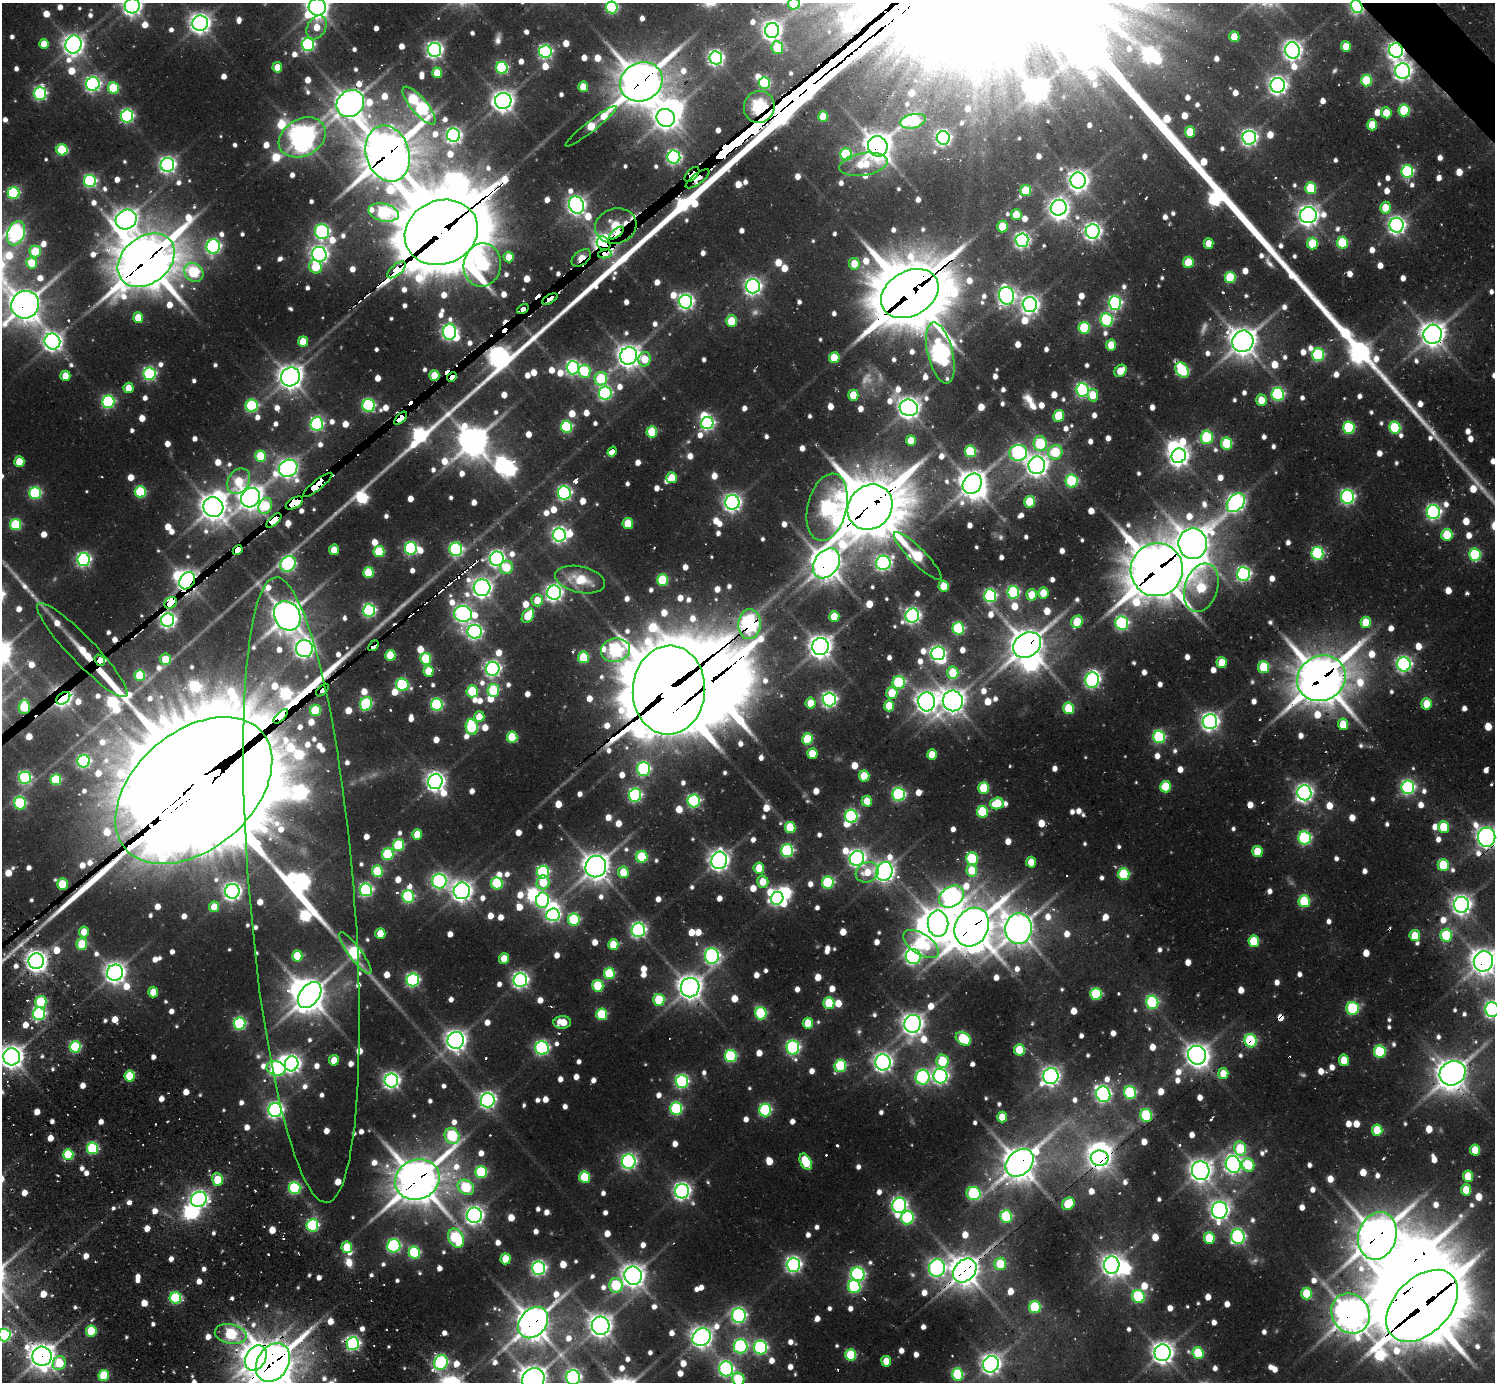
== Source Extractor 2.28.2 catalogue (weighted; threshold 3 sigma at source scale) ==
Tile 10 of 4 x 4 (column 2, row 3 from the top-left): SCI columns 1494-2986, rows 1747-3126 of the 6327 x 6301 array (HDU 1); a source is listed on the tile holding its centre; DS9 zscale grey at full resolution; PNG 1497 x 1384 px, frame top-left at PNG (2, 3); each listed source drawn as its Kron ellipse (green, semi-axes under 4 px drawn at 4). Shown black and unused: <1% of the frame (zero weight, under 2 of 3 exposures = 12% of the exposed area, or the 3 px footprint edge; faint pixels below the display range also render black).
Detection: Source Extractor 2.28.2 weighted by HDU 2 'WHT'; one run over the whole footprint, this tile lists its part. Background 0.131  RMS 0.011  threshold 0.0499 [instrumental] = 3 sigma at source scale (4.5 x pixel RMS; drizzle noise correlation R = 1.50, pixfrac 1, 0.05/0.05 arcsec/px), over >= 5 px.
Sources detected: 1427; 23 too faint to see at this stretch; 46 inside a brighter object's white glare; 25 cosmic-ray / hot-pixel residue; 2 long thin detections or spike segments (spike, bleed or trail) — neither listed nor drawn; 18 inside a brighter listed object's ellipse — not listed separately; of the other 1313, all 500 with FLUX_AUTO >= 27.1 (the completeness limit of this list) listed and drawn (813 fainter detections not listed), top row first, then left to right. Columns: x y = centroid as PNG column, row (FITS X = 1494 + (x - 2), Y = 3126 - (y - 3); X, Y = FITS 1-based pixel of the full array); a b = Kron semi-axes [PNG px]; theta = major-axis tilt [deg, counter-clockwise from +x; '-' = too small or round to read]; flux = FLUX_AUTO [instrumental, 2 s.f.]
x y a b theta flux
794 4 6 5 - 58
132 6 7 7 - 860
317 7 8 8 - 1300
612 7 6 5 - 200
1357 7 7 5 -62 370
200 23 8 7 - 980
317 27 13 9 60 30
772 30 7 7 - 800
1234 37 5 5 - 35
44 44 5 5 - 28
74 45 9 8 - 1100
308 45 6 6 - 300
1346 47 5 5 - 43
777 48 6 5 - 58
435 50 7 6 - 590
1292 50 8 7 - 840
1396 50 7 7 - 650
545 52 6 6 - 340
716 58 6 6 - 470
277 67 5 5 - 27
502 68 6 5 - 190
1403 71 8 7 - 750
437 73 5 5 - 38
1366 80 6 5 - 89
641 82 22 19 27 3700
764 83 6 5 - 160
93 84 7 6 - 460
1278 85 7 7 - 750
583 87 5 5 - 33
113 88 5 5 - 97
40 93 6 6 - 270
503 101 8 8 - 1100
350 104 14 12 41 1900
419 106 24 8 -50 370
759 107 16 15 - 2600
1404 110 6 5 - 110
1386 113 5 5 - 35
127 116 6 6 - 290
823 117 5 5 - 42
666 118 9 9 - 1200
913 121 13 7 12 160
1372 125 5 5 - 47
591 126 32 5 38 80
1190 132 5 5 - 59
454 135 7 6 - 470
302 137 25 18 29 1700
943 138 7 6 - 430
1249 138 7 6 - 550
878 146 10 9 - 1800
62 150 5 5 - 110
388 153 28 21 -73 4300
846 154 6 6 - 120
674 157 7 6 - 390
863 164 24 11 9 41
167 165 7 7 - 580
1407 171 6 6 - 220
692 174 9 5 46 3000
697 179 14 5 36 870
1078 180 8 7 - 1000
90 181 6 6 - 260
1311 188 6 5 - 82
1026 191 5 5 - 72
14 193 6 6 - 170
576 205 9 7 -71 750
1059 208 8 7 - 680
1385 208 6 5 - 33
384 212 15 8 -13 240
1016 215 5 5 - 37
1308 215 8 8 - 1000
126 219 11 9 27 1100
1397 225 7 7 - 680
616 226 21 17 15 450
1002 226 6 5 - 51
1093 231 7 7 - 670
322 232 7 7 - 380
441 232 37 32 23 12000
16 233 12 8 67 510
617 233 8 4 38 470
1022 240 7 6 - 440
603 243 7 6 - 1500
1209 243 5 5 - 28
1312 243 6 5 - 69
1342 243 6 5 - 93
213 246 7 7 - 380
35 251 6 5 - 59
319 254 7 7 - 690
605 254 7 4 10 160
509 257 5 5 - 29
581 258 11 7 38 180
146 260 31 23 39 5700
1188 262 5 5 - 54
32 263 5 5 - 53
854 264 6 5 - 33
482 265 22 18 81 270
315 267 7 6 - 62
396 270 11 5 41 800
194 272 10 8 -45 150
1230 277 6 5 - 92
753 286 7 7 - 600
910 294 31 22 30 7600
1007 296 9 7 -78 580
550 299 8 3 31 240
686 302 7 6 - 510
1115 303 7 6 - 320
25 305 14 13 - 2300
1030 305 7 7 - 760
523 309 6 4 31 250
138 318 5 5 - 42
1106 320 6 6 - 190
732 321 5 5 - 63
1084 328 6 5 - 110
449 332 8 6 87 380
1433 334 9 9 - 1600
52 341 8 8 - 830
303 341 5 5 - 35
1243 341 11 10 - 2000
1111 345 5 5 - 38
940 353 31 12 -76 910
1318 355 6 6 - 180
629 356 9 8 - 1300
834 358 5 5 - 51
645 359 7 6 - 35
573 368 7 6 - 370
1182 370 8 6 -56 160
584 371 6 6 - 100
1120 371 7 5 44 34
149 374 6 6 - 270
434 375 5 5 - 33
65 376 5 5 - 30
290 377 10 9 - 1400
452 377 5 4 - 560
601 379 7 6 - 100
129 388 5 5 - 27
1082 390 6 6 - 320
605 393 6 6 - 280
1278 394 6 6 - 230
853 395 5 5 - 43
1093 395 6 5 - 34
1261 400 5 5 - 33
108 402 6 6 - 240
369 405 6 6 - 220
252 406 6 6 - 160
909 408 9 8 - 1200
1059 416 6 5 - 55
401 418 8 4 48 1500
707 423 6 6 - 350
317 424 7 6 - 300
566 427 6 5 - 150
1349 428 6 5 - 150
1395 428 6 5 - 130
652 432 5 5 - 69
1207 437 7 6 - 110
911 441 5 5 - 35
1227 443 6 5 - 100
1040 444 7 6 - 130
612 451 5 4 - 99
970 451 6 5 - 110
1055 452 7 7 - 88
1018 453 9 8 - 320
260 456 5 5 - 71
1179 456 7 7 - 930
19 462 5 5 - 35
1037 465 9 8 - 1200
288 468 9 8 - 880
672 478 5 5 - 40
239 481 14 10 57 53
1072 481 6 6 - 160
972 484 11 9 55 1700
318 485 18 5 39 4300
140 492 5 5 - 120
35 493 6 6 - 190
564 493 7 6 - 350
1348 497 7 6 - 350
251 498 10 9 - 1400
732 502 7 7 - 700
1030 502 6 5 - 71
294 503 9 5 31 3300
1236 503 10 7 48 670
265 506 8 6 66 78
213 507 10 9 - 1600
827 507 34 19 76 450
870 507 24 21 47 8000
1433 512 7 6 - 380
274 520 9 4 43 2400
628 523 5 5 - 50
16 525 5 5 - 120
559 535 7 6 - 530
1447 535 6 5 - 63
1193 544 15 14 - 2500
411 548 6 6 - 250
456 549 6 6 - 260
238 550 5 4 - 1400
334 550 5 5 - 33
379 552 5 5 - 86
1317 553 6 6 - 210
1475 555 6 5 - 140
918 556 33 8 -45 140
497 559 7 7 - 560
84 560 6 6 - 380
826 563 16 12 56 2300
883 563 7 7 - 460
288 564 8 7 - 380
507 567 7 6 - 49
1157 570 27 26 - 5700
368 572 5 5 - 79
1244 574 7 6 - 370
580 580 25 13 -12 48
662 580 5 5 - 97
187 581 9 7 56 1200
944 586 5 5 - 43
482 588 8 8 - 890
1201 588 25 16 73 130
1013 592 6 6 - 190
554 593 7 7 - 640
1043 593 5 5 - 31
1032 595 5 5 - 38
990 596 6 6 - 250
537 600 6 5 - 27
171 603 7 5 37 2400
369 610 6 6 - 290
463 614 9 8 - 580
287 616 15 12 -62 2200
528 616 8 5 55 56
834 616 5 5 - 49
912 616 7 7 - 490
168 620 7 6 - 510
1077 622 6 5 - 60
1366 622 5 5 - 46
1122 623 7 6 - 280
750 624 15 11 87 720
958 628 6 5 - 170
475 632 7 7 - 470
1027 645 15 11 36 2700
373 646 6 4 50 1000
820 647 8 8 - 1300
304 649 8 8 - 800
82 650 64 13 -46 790
615 650 15 11 11 370
938 653 7 7 - 360
390 655 5 5 - 70
583 657 6 5 - 82
165 659 6 5 - 37
426 659 6 5 - 93
100 660 6 4 -53 1800
1222 663 5 5 - 41
1404 664 7 7 - 440
1264 667 6 5 - 91
493 669 7 6 - 500
428 671 5 5 - 49
953 673 6 5 - 61
140 675 5 5 - 79
1321 678 25 22 29 4900
1092 680 8 7 - 430
899 682 6 6 - 140
402 685 6 6 - 160
322 690 8 3 45 110
493 690 6 6 - 100
669 690 44 36 86 16000
472 691 6 5 - 91
892 693 6 5 - 53
63 698 8 5 37 640
829 700 7 6 - 460
953 701 10 10 - 1500
927 702 9 8 - 1200
811 703 5 5 - 35
366 704 7 5 68 180
1427 704 5 5 - 38
437 705 6 6 - 210
889 706 5 5 - 44
24 707 7 5 87 89
1069 708 6 5 - 78
315 710 5 5 - 80
281 716 9 4 45 1200
479 717 5 5 - 31
1210 721 7 7 - 720
1343 724 5 5 - 40
472 727 8 6 -83 150
512 737 5 5 - 82
1159 737 6 6 - 190
807 739 5 5 - 84
812 754 5 5 - 39
932 755 5 5 - 39
84 761 6 6 - 270
643 769 7 6 - 270
864 776 5 5 - 56
25 778 6 6 - 250
56 780 5 5 - 120
435 782 7 7 - 860
1165 787 6 5 - 71
1408 787 7 6 - 330
984 788 6 5 - 75
194 790 90 59 40 82000
1304 793 7 7 - 610
899 794 6 6 - 240
635 795 6 6 - 280
694 801 6 6 - 250
867 801 5 5 - 30
20 803 6 6 - 150
997 803 7 5 17 62
982 812 6 5 - 99
851 816 6 6 - 240
790 827 5 5 - 71
1444 827 6 5 - 61
417 834 5 5 - 37
1487 837 9 8 - 1100
1305 838 6 6 - 240
398 845 6 5 - 120
787 851 6 6 - 210
1257 851 5 5 - 45
388 854 6 5 - 130
642 857 6 5 - 110
857 858 7 7 - 580
972 858 6 5 - 120
719 860 9 7 72 970
1031 862 5 5 - 28
1443 865 6 5 - 68
596 866 11 10 - 1700
759 868 5 5 - 36
972 870 6 5 - 44
377 871 5 5 - 85
884 871 9 8 - 920
543 872 6 6 - 240
623 872 5 5 - 43
867 872 12 9 28 27
1124 874 6 5 - 120
439 881 7 7 - 400
543 882 7 6 - 53
763 882 6 5 - 33
828 882 6 6 - 130
497 883 6 5 - 130
62 884 5 5 - 54
301 890 314 52 -85 3500
366 890 6 6 - 280
232 891 7 7 - 680
462 891 8 8 - 1000
408 896 6 6 - 200
952 897 13 10 33 560
777 898 6 6 - 320
542 900 7 6 - 250
1304 901 6 5 - 100
1461 905 8 7 - 890
214 907 5 5 - 27
553 915 7 6 - 390
574 919 6 6 - 130
938 924 13 10 -89 2300
972 927 20 16 61 4000
1018 929 15 13 88 2100
638 930 7 7 - 390
84 932 5 5 - 27
380 934 5 5 - 39
1446 935 6 6 - 100
1415 936 5 5 - 40
1254 941 6 5 - 78
82 944 6 5 - 65
613 944 5 5 - 43
921 944 20 10 -33 120
355 953 25 6 -53 180
297 956 5 5 - 56
712 956 8 7 - 420
913 956 8 7 - 490
504 958 5 5 - 31
36 961 8 7 - 990
1483 961 10 9 - 1700
115 973 8 8 - 1000
609 973 5 5 - 110
413 980 6 6 - 290
520 980 7 6 - 540
598 986 6 5 - 87
690 988 10 9 - 1500
153 992 5 5 - 28
1096 994 6 5 - 130
310 995 15 9 52 2000
659 1000 6 5 - 85
41 1002 6 5 - 120
1152 1002 6 6 - 200
829 1003 6 5 - 79
1352 1008 6 6 - 170
1492 1010 7 7 - 510
761 1013 6 6 - 150
39 1014 6 6 - 280
602 1014 6 5 - 97
562 1022 9 6 4 36
239 1023 6 6 - 210
808 1023 5 5 - 43
913 1024 9 8 - 1100
963 1039 8 6 -32 110
456 1040 8 8 - 1000
1251 1041 6 6 - 140
75 1047 5 5 - 140
542 1048 7 6 - 330
793 1048 7 6 - 330
1019 1050 6 5 - 52
1380 1051 6 5 - 130
1197 1055 9 9 - 1300
731 1056 6 6 - 170
12 1057 8 8 - 1200
334 1060 5 5 - 31
1344 1060 5 5 - 37
943 1061 7 6 - 80
883 1062 8 7 - 770
292 1064 7 7 - 680
840 1066 6 5 - 130
276 1068 10 7 -14 310
1452 1073 13 12 - 2000
1223 1074 5 5 - 28
130 1076 5 5 - 61
940 1076 7 7 - 450
1051 1076 8 7 - 740
922 1077 7 7 - 300
391 1080 7 7 - 590
682 1082 6 6 - 290
1130 1093 6 6 - 170
1103 1094 8 7 - 480
487 1100 7 7 - 550
676 1109 6 6 - 180
275 1110 7 7 - 550
765 1110 6 6 - 190
1146 1115 6 6 - 140
1002 1117 5 5 - 29
1377 1130 5 5 - 59
452 1136 8 7 - 160
92 1148 6 5 - 150
1240 1149 7 6 - 90
1475 1150 5 5 - 42
68 1155 5 5 - 93
1100 1158 9 7 -7 1000
629 1162 7 7 - 470
806 1162 9 5 -62 75
1019 1163 16 12 44 2500
1233 1164 8 7 - 610
1248 1165 7 6 - 85
1201 1171 9 9 - 1200
481 1172 6 6 - 130
1468 1176 5 5 - 46
585 1177 6 5 - 88
217 1179 7 5 -73 53
417 1179 23 19 23 3600
466 1187 9 7 -35 120
295 1188 6 6 - 190
1466 1190 5 5 - 38
682 1191 7 7 - 610
974 1193 7 6 - 200
199 1199 8 7 - 680
1068 1204 7 5 44 74
899 1205 8 7 - 440
1220 1210 8 8 - 840
474 1215 7 7 - 740
1006 1216 6 6 - 140
907 1218 6 6 - 200
312 1225 6 6 - 210
1377 1236 24 19 73 3500
1238 1237 7 6 - 330
456 1238 10 7 -63 180
1209 1238 6 5 - 69
394 1246 6 6 - 250
347 1247 6 5 - 50
414 1253 6 6 - 160
505 1259 5 5 - 43
1000 1264 6 6 - 57
793 1265 7 6 - 500
1112 1265 8 7 - 950
539 1268 7 6 - 410
937 1268 9 8 - 600
965 1270 13 10 46 2500
858 1274 7 6 - 330
633 1276 9 8 - 1300
616 1285 7 7 - 110
854 1287 6 6 - 200
1306 1293 6 5 - 61
1138 1296 7 6 - 150
175 1298 6 5 - 150
1422 1306 42 27 45 9200
1035 1307 6 5 - 110
1350 1314 21 18 -53 2600
739 1315 7 7 - 400
533 1323 17 13 50 2500
601 1326 9 9 - 1300
91 1331 5 5 - 71
231 1334 16 10 -12 150
4 1335 6 6 - 270
702 1337 10 8 40 1100
353 1343 6 6 - 370
740 1346 7 7 - 260
760 1348 7 6 - 290
1163 1353 8 8 - 1200
1198 1353 6 5 - 81
851 1355 5 5 - 98
42 1356 10 9 - 1600
256 1358 13 10 60 1600
886 1361 5 5 - 30
441 1362 7 6 - 290
59 1363 7 6 - 66
273 1363 21 15 58 3500
991 1364 8 7 - 940
726 1369 7 7 - 380
958 1374 6 5 - 130
104 1376 5 5 - 82
573 1377 7 7 - 400
533 1379 12 10 41 1800
738 1379 6 6 - 100
Overlapping masked pixels (flux is a lower limit): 81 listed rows (the first 20) at x y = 1357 7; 1396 50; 1403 71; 641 82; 350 104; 759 107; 127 116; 878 146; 388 153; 692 174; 697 179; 616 226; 441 232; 617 233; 603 243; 605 254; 581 258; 146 260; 396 270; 910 294
Isophote crosses this tile's border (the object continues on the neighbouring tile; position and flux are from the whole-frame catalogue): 16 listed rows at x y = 794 4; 132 6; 317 7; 612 7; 1357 7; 16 233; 25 305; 1487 837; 1483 961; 1492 1010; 12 1057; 4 1335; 273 1363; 573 1377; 533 1379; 738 1379
Unlisted compact peaks at least as high as the median listed source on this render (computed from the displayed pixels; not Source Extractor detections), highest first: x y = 1430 438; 1472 490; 359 494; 444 462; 514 469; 1376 359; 417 441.